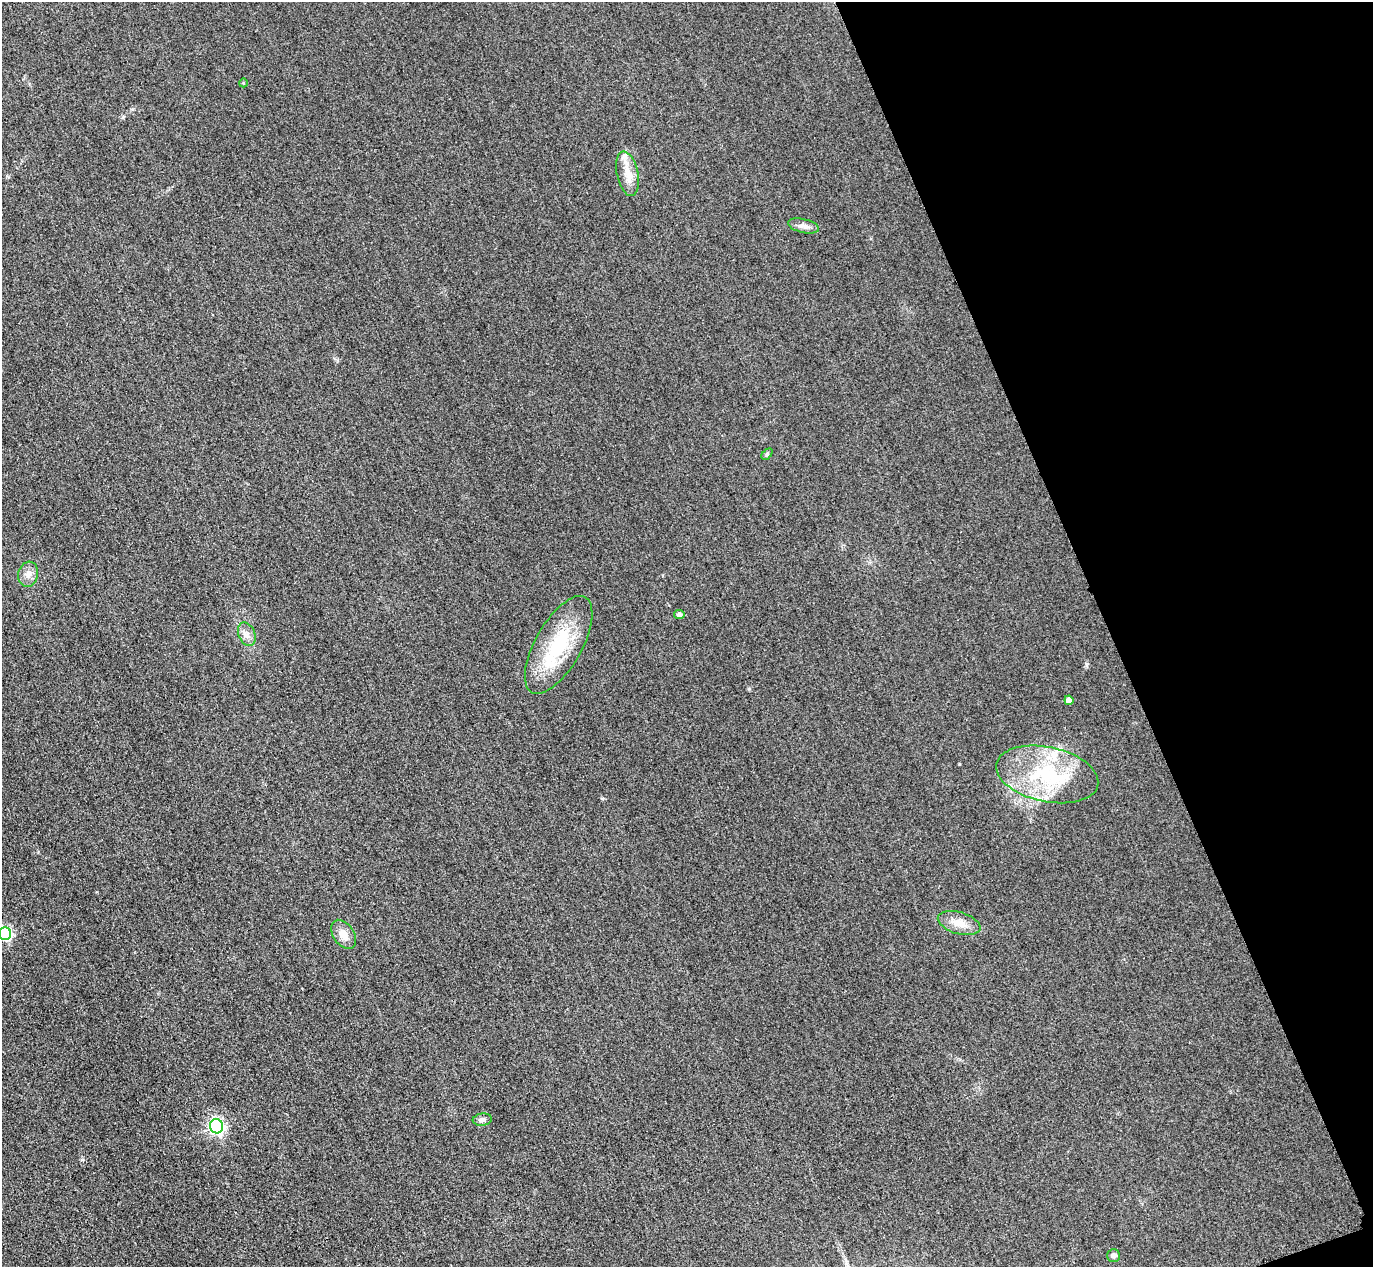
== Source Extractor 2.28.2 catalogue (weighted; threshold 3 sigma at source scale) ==
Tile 12 of 4 x 4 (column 4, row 3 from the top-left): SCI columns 4145-5515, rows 1568-2832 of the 5546 x 5533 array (HDU 1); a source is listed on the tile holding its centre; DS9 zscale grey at full resolution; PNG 1375 x 1269 px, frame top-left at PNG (2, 2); each listed source drawn as its Kron ellipse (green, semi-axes under 4 px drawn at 4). Shown black and unused: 19% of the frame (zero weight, under 3 of 4 exposures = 3% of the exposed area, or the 3 px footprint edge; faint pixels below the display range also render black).
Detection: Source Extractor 2.28.2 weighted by HDU 2 'WHT'; one run over the whole footprint, this tile lists its part. Background 0.148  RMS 0.019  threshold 0.0859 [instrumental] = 3 sigma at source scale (4.5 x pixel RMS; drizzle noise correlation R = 1.50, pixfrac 1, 0.05/0.05 arcsec/px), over >= 5 px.
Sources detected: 18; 2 inside a brighter listed object's ellipse — not listed separately; the other 16 listed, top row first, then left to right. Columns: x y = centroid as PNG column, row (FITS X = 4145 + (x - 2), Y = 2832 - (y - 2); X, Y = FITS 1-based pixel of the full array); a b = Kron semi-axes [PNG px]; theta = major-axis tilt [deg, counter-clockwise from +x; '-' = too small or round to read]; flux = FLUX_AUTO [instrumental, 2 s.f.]
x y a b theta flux
243 83 4 3 - 1.6
627 174 22 10 -78 27
803 226 15 7 -13 10
767 454 6 4 46 2.8
28 574 12 10 76 14
679 615 5 5 - 5.8
247 634 12 8 -67 11
559 645 54 23 61 140
1069 700 5 4 - 14
1047 774 52 27 -12 170
959 923 22 11 -16 26
5 934 6 6 - 310
344 934 16 10 -56 21
482 1120 9 6 7 7.5
217 1126 7 6 - 520
1114 1256 6 6 - 7
Isophote crosses this tile's border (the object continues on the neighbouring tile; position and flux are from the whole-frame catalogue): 1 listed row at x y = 5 934
Unlisted compact peaks at least as high as the median listed source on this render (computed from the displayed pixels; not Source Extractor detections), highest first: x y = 1086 664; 749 689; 123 117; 602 798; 959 764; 132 109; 82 1160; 337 360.